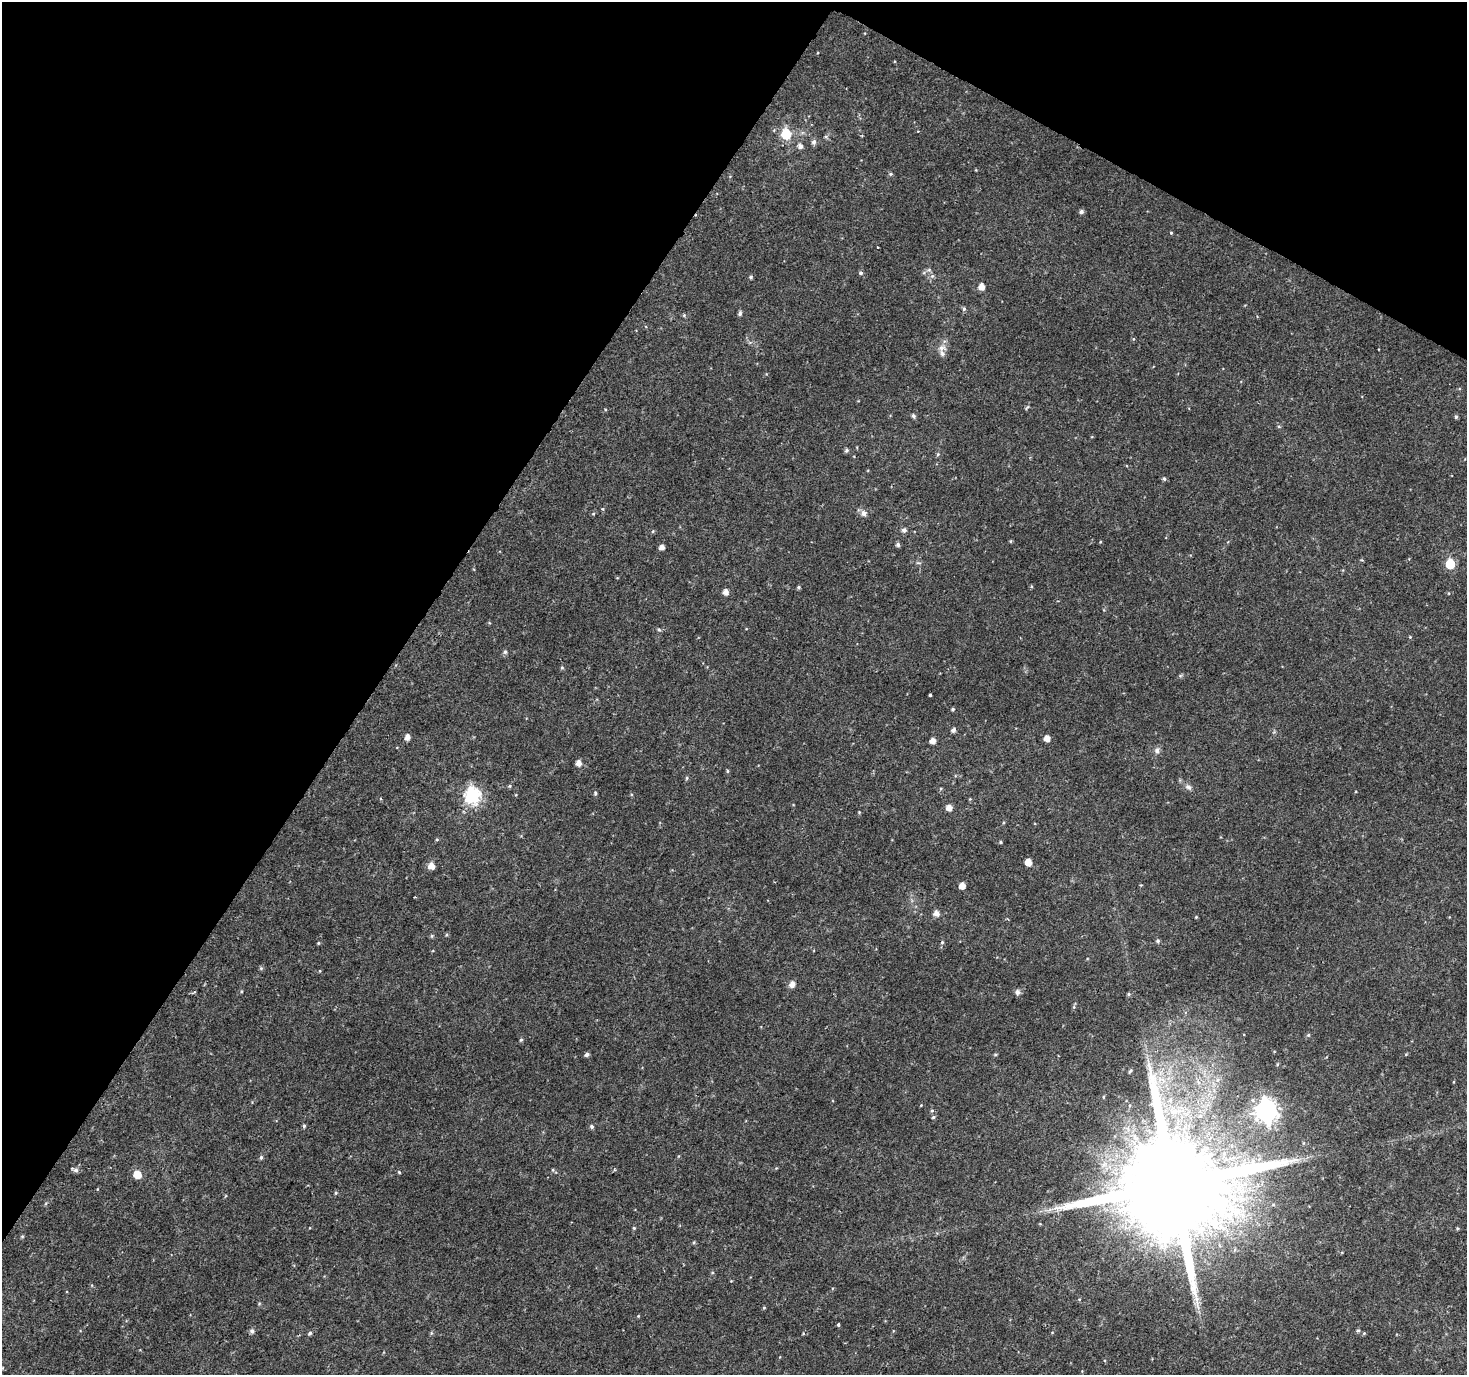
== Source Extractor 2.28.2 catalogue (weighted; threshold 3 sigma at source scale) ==
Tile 2 of 4 x 4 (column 2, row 1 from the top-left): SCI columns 1466-2930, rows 4309-5681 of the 5865 x 5939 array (HDU 1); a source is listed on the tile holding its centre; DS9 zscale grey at full resolution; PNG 1469 x 1377 px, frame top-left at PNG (2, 2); no overlay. Shown black and unused: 32% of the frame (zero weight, under 2 of 3 exposures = <1% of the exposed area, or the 3 px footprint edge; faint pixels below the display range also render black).
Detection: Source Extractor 2.28.2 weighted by HDU 2 'WHT'; one run over the whole footprint, this tile lists its part. Background 0.0253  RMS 0.0055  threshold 0.0249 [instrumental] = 3 sigma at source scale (4.5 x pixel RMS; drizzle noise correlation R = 1.50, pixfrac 1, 0.0396/0.0396 arcsec/px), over >= 5 px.
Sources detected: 102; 1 cosmic-ray / hot-pixel residue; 1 long thin detection or spike segment (spike, bleed or trail) — not listed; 1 inside a brighter listed object's ellipse — not listed separately; the other 99 listed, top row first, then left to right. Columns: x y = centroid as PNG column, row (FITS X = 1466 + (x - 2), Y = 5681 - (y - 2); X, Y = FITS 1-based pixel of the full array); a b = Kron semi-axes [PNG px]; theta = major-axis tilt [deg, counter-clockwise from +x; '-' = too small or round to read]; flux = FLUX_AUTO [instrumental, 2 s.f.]
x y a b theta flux
786 134 6 6 - 33
814 142 7 7 - 1.6
800 146 5 5 - 2.3
891 174 5 4 - 0.74
1081 212 5 5 - 1.5
1171 233 4 4 - 0.53
929 270 7 5 43 1.2
861 273 5 5 - 1.1
932 276 5 5 - 1.1
751 277 5 4 - 0.83
981 287 5 5 - 4.8
964 309 5 4 - 0.95
740 313 5 4 - 1.4
684 315 5 5 - 0.71
941 348 11 8 6 3
1027 407 8 3 48 0.75
605 409 4 3 - 0.47
913 416 6 5 - 1.1
1456 417 5 4 - 0.9
1279 427 5 3 - 0.6
846 450 6 5 - 1
938 454 6 3 71 0.63
1164 479 5 4 - 0.8
864 513 8 7 - 2.3
593 514 5 4 - 0.65
904 530 6 5 - 1.7
653 531 5 3 - 0.54
1010 541 5 3 - 0.52
898 545 6 5 - 1.2
662 547 5 4 - 2.9
1450 564 6 6 - 29
798 587 4 4 - 0.8
726 592 5 5 - 3.2
659 630 6 4 -3 0.73
1410 637 4 4 - 0.44
505 652 6 6 - 1
562 668 6 4 -1 0.58
930 695 3 3 - 1
953 709 5 4 - 0.78
953 730 5 4 - 1.9
407 737 5 5 - 3.3
1047 738 5 5 - 4.1
932 741 5 5 - 3.5
1157 751 8 7 - 1.9
578 763 5 5 - 3.2
727 771 5 3 - 0.64
687 778 6 4 88 0.64
510 786 5 3 - 0.6
1188 787 9 6 -22 1.8
595 793 5 4 - 0.7
473 796 7 7 - 120
949 808 5 5 - 3.8
859 812 4 3 - 0.42
437 839 5 3 - 0.56
1001 842 4 3 - 0.65
1028 862 5 5 - 5.6
431 866 6 6 - 4.5
962 886 5 5 - 4.8
936 913 6 6 - 3.3
1196 917 4 4 - 0.44
432 936 6 4 89 0.63
1158 941 5 5 - 0.95
942 942 5 4 - 0.71
318 943 4 4 - 0.55
261 968 5 5 - 0.76
792 984 7 6 - 3.1
1017 992 8 6 -89 1.6
1128 994 5 4 - 0.74
1308 1035 5 5 - 0.77
521 1040 5 4 - 0.74
995 1054 6 3 8 0.6
587 1055 5 4 - 1.5
1130 1071 6 4 53 0.77
1217 1080 7 4 89 1.3
1198 1082 7 4 -71 1.3
1103 1097 5 3 - 0.48
1266 1110 8 7 - 330
932 1111 5 3 - 0.62
1175 1111 18 9 10 9.1
933 1117 5 4 - 0.67
304 1126 5 4 - 0.9
592 1126 5 4 - 1.2
261 1157 6 5 - 0.96
76 1170 7 7 - 1.7
553 1170 5 3 - 0.57
399 1172 5 4 - 0.65
137 1174 6 5 - 10
1173 1184 31 25 53 20000
336 1193 5 4 - 0.7
634 1228 4 4 - 0.61
22 1236 5 3 - 0.55
694 1242 5 3 - 0.54
1197 1305 18 4 -84 3.5
764 1308 5 3 - 0.46
638 1316 4 4 - 0.48
838 1325 3 3 - 1
1358 1330 5 4 - 0.72
252 1331 6 5 - 1.6
310 1333 5 4 - 1